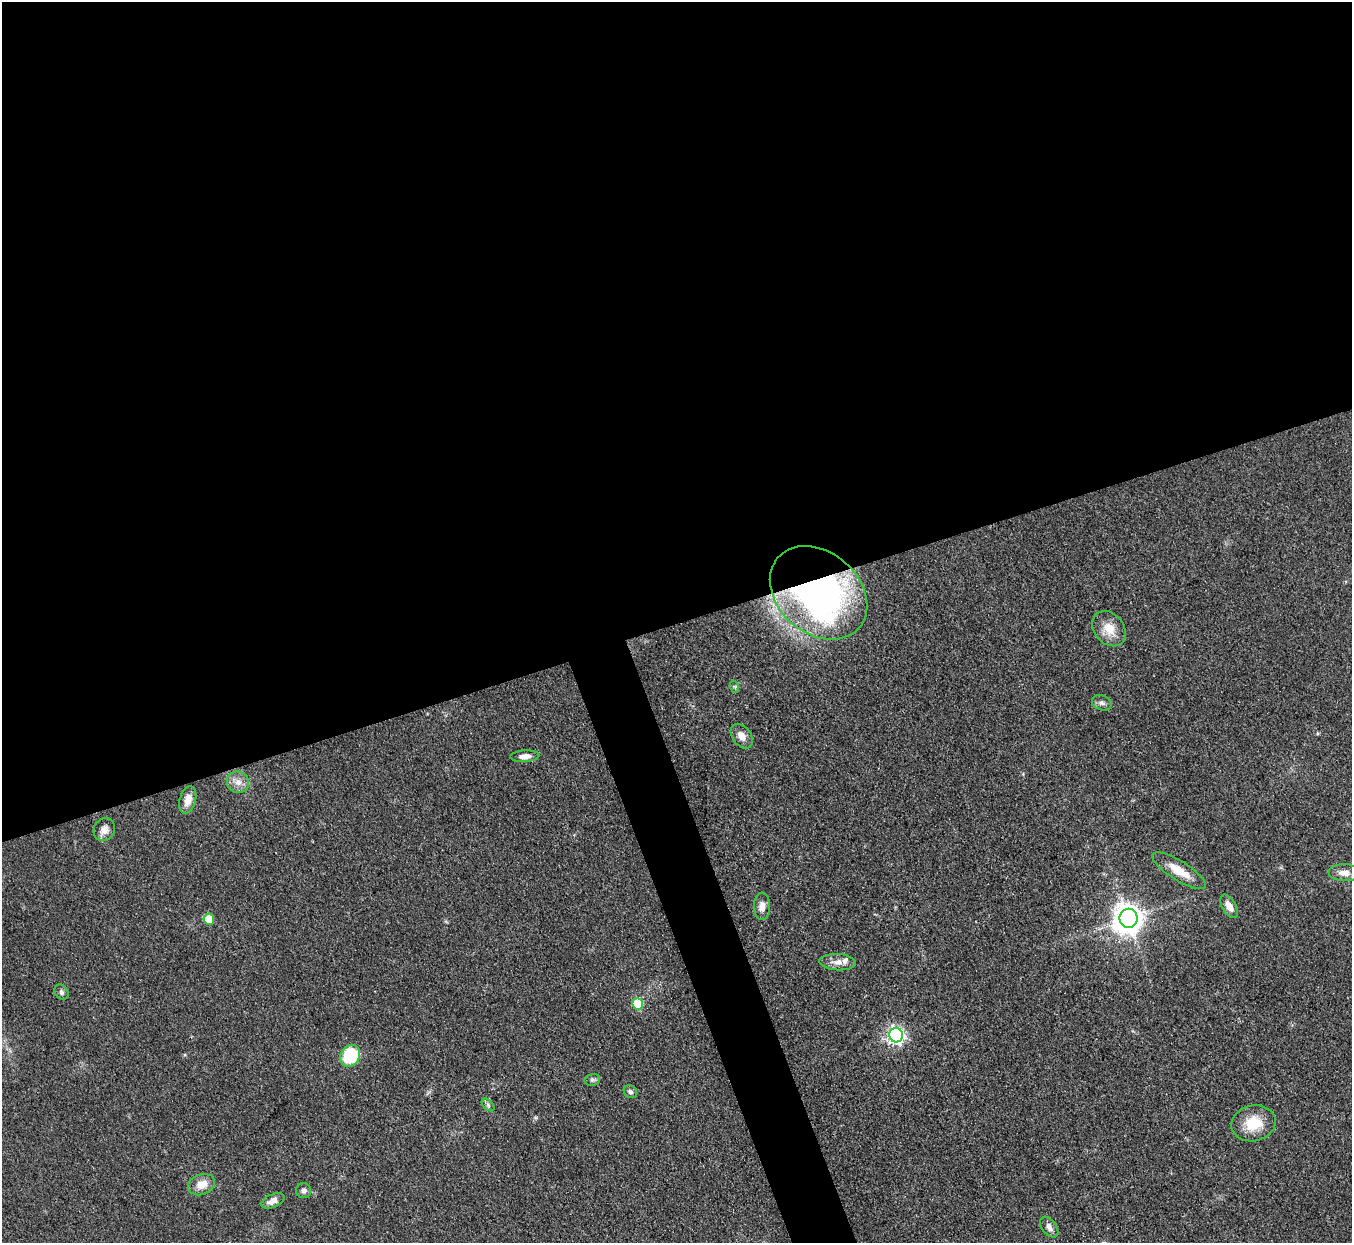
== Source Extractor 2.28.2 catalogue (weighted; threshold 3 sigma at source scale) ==
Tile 2 of 4 x 4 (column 2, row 1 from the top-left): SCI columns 1354-2703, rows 4000-5240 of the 5406 x 5391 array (HDU 1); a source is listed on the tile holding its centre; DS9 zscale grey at full resolution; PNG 1354 x 1245 px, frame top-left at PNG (2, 2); each listed source drawn as its Kron ellipse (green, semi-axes under 4 px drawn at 4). Shown black and unused: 53% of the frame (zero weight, under 3 of 4 exposures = <1% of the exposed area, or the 3 px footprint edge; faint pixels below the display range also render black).
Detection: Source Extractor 2.28.2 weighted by HDU 2 'WHT'; one run over the whole footprint, this tile lists its part. Background 0.0857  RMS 0.0062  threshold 0.0278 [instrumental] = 3 sigma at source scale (4.5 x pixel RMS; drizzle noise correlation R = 1.50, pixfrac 1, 0.05/0.05 arcsec/px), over >= 5 px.
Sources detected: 29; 1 inside a brighter listed object's ellipse — not listed separately; the other 28 listed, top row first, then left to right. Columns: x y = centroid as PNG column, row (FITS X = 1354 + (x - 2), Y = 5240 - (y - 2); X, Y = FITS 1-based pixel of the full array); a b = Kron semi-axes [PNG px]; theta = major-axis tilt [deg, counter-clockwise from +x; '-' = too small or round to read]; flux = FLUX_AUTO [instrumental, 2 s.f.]
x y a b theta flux
818 593 54 40 -41 290
1109 629 19 15 -51 10
735 687 6 4 -72 0.81
1102 703 10 7 -18 2.4
742 736 14 9 -53 5.3
525 756 14 6 4 3.7
238 782 11 10 - 5.2
188 800 14 8 74 6.5
104 830 12 10 58 4.2
1179 871 31 9 -32 12
1345 873 16 8 0 6.3
762 906 14 8 -88 4.9
1229 906 13 7 -59 5.3
1129 918 9 9 - 890
209 919 5 5 - 14
837 962 18 8 -3 5.2
61 992 8 6 -51 1.7
638 1004 5 5 - 33
896 1035 7 7 - 200
350 1056 11 9 61 37
592 1080 8 6 14 1.5
630 1092 7 6 - 1.8
488 1105 8 4 -46 1.3
1253 1123 22 18 13 17
201 1185 14 10 21 8.2
303 1191 7 7 - 2.3
273 1201 12 6 24 4.4
1049 1227 12 7 -53 3.2
Overlapping masked pixels (flux is a lower limit): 1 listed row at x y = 818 593